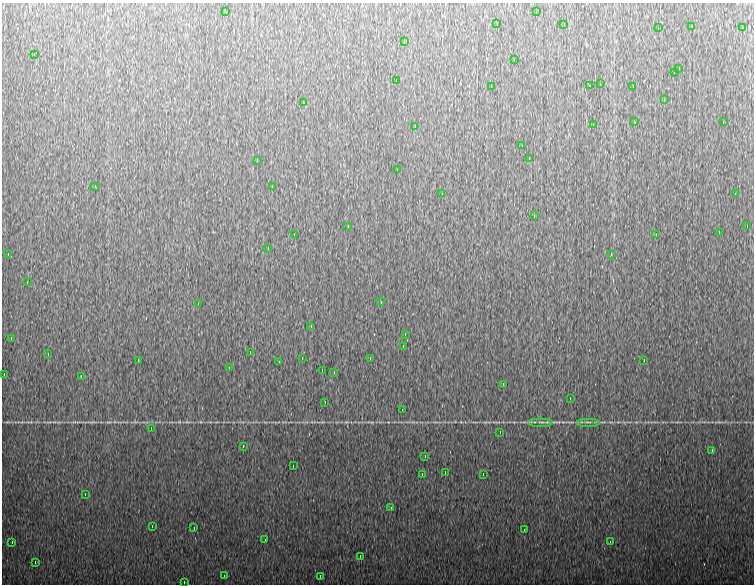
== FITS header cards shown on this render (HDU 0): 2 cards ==
NAXIS1  =                  752
NAXIS2  =                  582

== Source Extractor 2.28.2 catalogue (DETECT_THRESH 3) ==
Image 752 x 582 px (HDU 0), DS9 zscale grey, 1 PNG px = 1 image px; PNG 756 x 586 px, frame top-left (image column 1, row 582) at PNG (2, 3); each listed source drawn as its Kron ellipse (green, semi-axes under 4 px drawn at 4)
Background 956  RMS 19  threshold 56.3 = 3 sigma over >= 5 px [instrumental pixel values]
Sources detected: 87; all 87 listed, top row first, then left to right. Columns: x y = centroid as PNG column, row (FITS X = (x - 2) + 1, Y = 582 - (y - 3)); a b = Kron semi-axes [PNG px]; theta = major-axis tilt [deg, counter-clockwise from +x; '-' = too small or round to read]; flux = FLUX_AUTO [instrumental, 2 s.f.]
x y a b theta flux
226 12 4 2 - 4800
536 12 4 2 - 4200
497 24 3 2 - 1500
564 24 3 2 - 4200
692 26 3 2 - 810
658 28 3 2 - 970
742 28 3 2 - 5000
404 42 4 2 - 5200
34 54 3 2 - 2300
514 60 3 2 - 13000
679 68 3 2 - 3000
674 72 3 2 - 110000
396 80 3 2 - 5000
600 84 3 2 - 1400
491 86 4 2 - 5000
590 86 3 2 - 1000
633 86 3 2 - 4400
664 100 4 2 - 12000
303 102 4 2 - 3400
635 122 3 3 - 1700
723 122 3 2 - 4800
593 124 4 2 - 11000
415 126 3 2 - 1800
522 146 4 2 - 6000
529 158 4 2 - 4600
257 160 4 2 - 3900
397 170 3 2 - 2500
95 186 3 2 - 1100
272 186 3 2 - 4200
442 194 3 3 - 1100
735 194 3 2 - 23000
534 216 4 2 - 8500
348 226 4 2 - 4700
747 226 3 2 - 2200
719 232 3 2 - 6800
294 234 3 2 - 1000
656 234 3 2 - 2100
268 248 4 2 - 4700
8 254 3 2 - 3200
611 254 4 2 - 5100
27 282 3 2 - 3900
381 302 4 2 - 5100
198 304 4 2 - 5600
311 326 4 2 - 4400
405 334 4 2 - 4700
11 338 4 2 - 17000
403 346 4 2 - 4500
250 352 3 2 - 4700
48 354 3 2 - 3500
302 358 4 3 - 1100
370 358 3 2 - 7300
138 360 4 2 - 4500
644 360 4 2 - 5300
279 362 3 2 - 2400
229 368 4 2 - 5000
322 370 4 2 - 4900
334 372 2 2 - 810
4 374 3 2 - 4900
81 376 3 2 - 4500
503 384 4 2 - 5400
570 398 4 2 - 5600
325 402 4 2 - 5000
402 410 4 2 - 5000
541 422 12 2 0 2800
588 422 12 2 0 3000
151 428 3 2 - 5500
500 432 3 2 - 2400
243 446 4 2 - 4700
712 450 4 2 - 5900
425 456 4 2 - 5300
293 466 3 2 - 4300
445 472 3 2 - 4900
422 474 3 2 - 3400
483 474 4 2 - 38000
85 494 3 2 - 2700
391 508 4 2 - 5100
152 526 4 2 - 4600
194 528 3 2 - 1800
524 530 3 2 - 1700
265 540 3 2 - 1200
12 542 4 2 - 10000
610 542 3 2 - 4900
360 556 3 2 - 4400
35 562 4 2 - 4500
224 576 4 2 - 5100
320 576 3 2 - 2300
184 582 3 2 - 1700